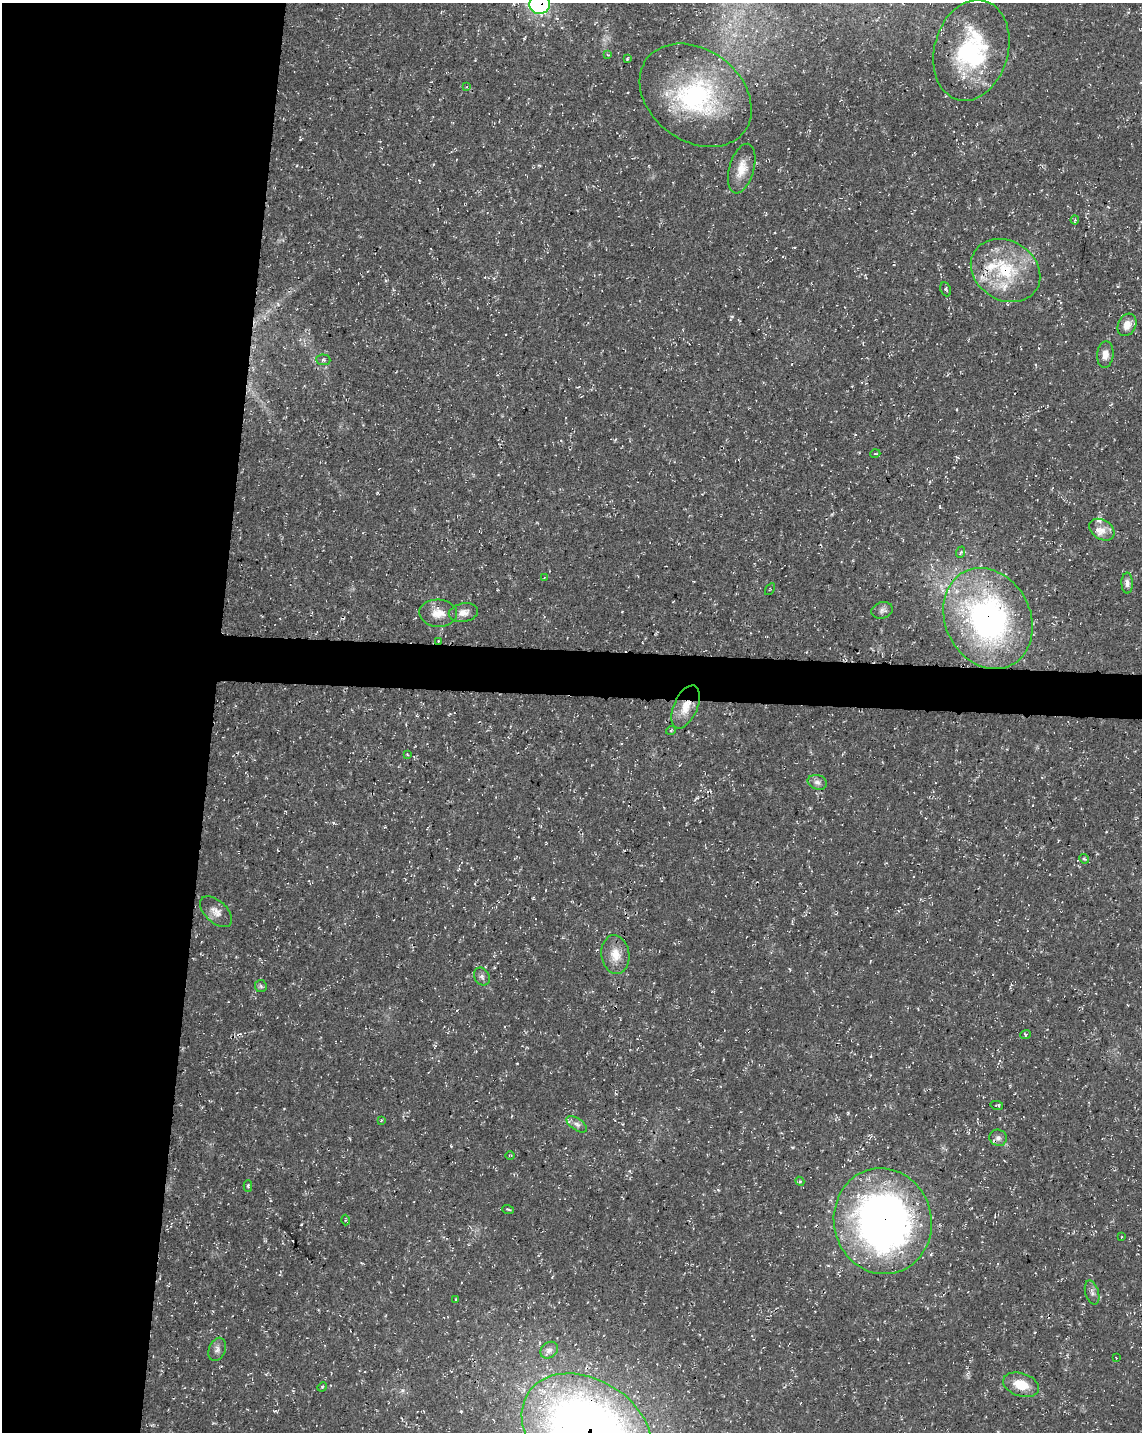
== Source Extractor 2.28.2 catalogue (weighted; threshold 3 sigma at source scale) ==
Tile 5 of 4 x 3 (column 1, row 2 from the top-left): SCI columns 13-1152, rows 1717-3146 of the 4576 x 4806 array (HDU 1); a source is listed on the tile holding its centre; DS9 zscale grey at full resolution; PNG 1144 x 1434 px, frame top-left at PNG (2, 3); each listed source drawn as its Kron ellipse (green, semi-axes under 4 px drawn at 4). Shown black and unused: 21% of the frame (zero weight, under 3 of 4 exposures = <1% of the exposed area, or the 3 px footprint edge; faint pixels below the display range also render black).
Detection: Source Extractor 2.28.2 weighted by HDU 2 'WHT'; one run over the whole footprint, this tile lists its part. Background 0.0136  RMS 0.0022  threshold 0.01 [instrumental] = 3 sigma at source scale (4.5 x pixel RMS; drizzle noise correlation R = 1.50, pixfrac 1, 0.0396/0.0396 arcsec/px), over >= 5 px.
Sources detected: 61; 1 inside a brighter object's white glare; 2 cosmic-ray / hot-pixel residue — neither listed nor drawn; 5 inside a brighter listed object's ellipse — not listed separately; the other 53 listed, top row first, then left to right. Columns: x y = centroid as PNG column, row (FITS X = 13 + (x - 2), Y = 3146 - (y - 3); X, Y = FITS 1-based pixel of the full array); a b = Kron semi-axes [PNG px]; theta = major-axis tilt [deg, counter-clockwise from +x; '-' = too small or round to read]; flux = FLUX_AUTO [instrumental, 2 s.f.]
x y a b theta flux
540 4 10 10 - 46
971 50 51 37 74 27
608 55 4 3 - 0.2
627 58 3 2 - 0.25
467 87 3 3 - 0.22
696 95 61 45 -37 34
742 169 25 12 74 3.5
1075 220 4 4 - 0.23
1006 270 36 29 -31 15
946 289 7 5 -66 0.44
1127 325 11 9 63 2
1105 355 13 8 85 1.6
323 360 7 5 -4 0.52
875 454 5 3 - 0.2
1102 530 13 9 -32 1.8
961 552 6 4 70 0.31
544 578 4 2 - 0.13
1127 583 10 5 -90 0.85
770 589 6 4 56 0.29
882 610 11 8 17 0.97
438 613 19 13 -4 3.1
463 613 15 9 11 1.7
988 619 52 42 -63 66
438 641 3 3 - 0.23
686 707 23 12 66 3.8
671 730 5 3 - 0.23
407 755 4 3 - 0.26
817 782 10 7 -17 0.86
1084 859 5 4 - 0.29
216 912 19 11 -43 2.1
615 954 19 14 -81 3.5
482 977 9 7 -58 0.71
261 986 6 6 - 0.47
1026 1034 5 3 - 0.25
997 1105 6 3 -12 0.3
381 1120 4 3 - 0.2
577 1124 11 6 -34 0.89
998 1138 9 8 - 0.89
510 1155 5 3 - 0.22
800 1181 5 4 - 0.32
248 1186 5 4 - 0.37
508 1209 6 3 -18 0.24
345 1220 5 3 - 0.27
883 1221 53 49 -76 120
1121 1237 4 2 - 0.14
1092 1293 12 6 -74 0.86
456 1299 4 3 - 0.2
217 1349 12 8 67 1.1
549 1350 9 7 39 1.1
1116 1358 3 2 - 0.2
1021 1385 18 11 -18 4.6
322 1387 5 4 - 0.25
587 1431 70 51 -33 230
Overlapping masked pixels (flux is a lower limit): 6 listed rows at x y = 540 4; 1006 270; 988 619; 686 707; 883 1221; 587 1431
Isophote crosses this tile's border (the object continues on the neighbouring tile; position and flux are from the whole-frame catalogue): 2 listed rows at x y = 540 4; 587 1431